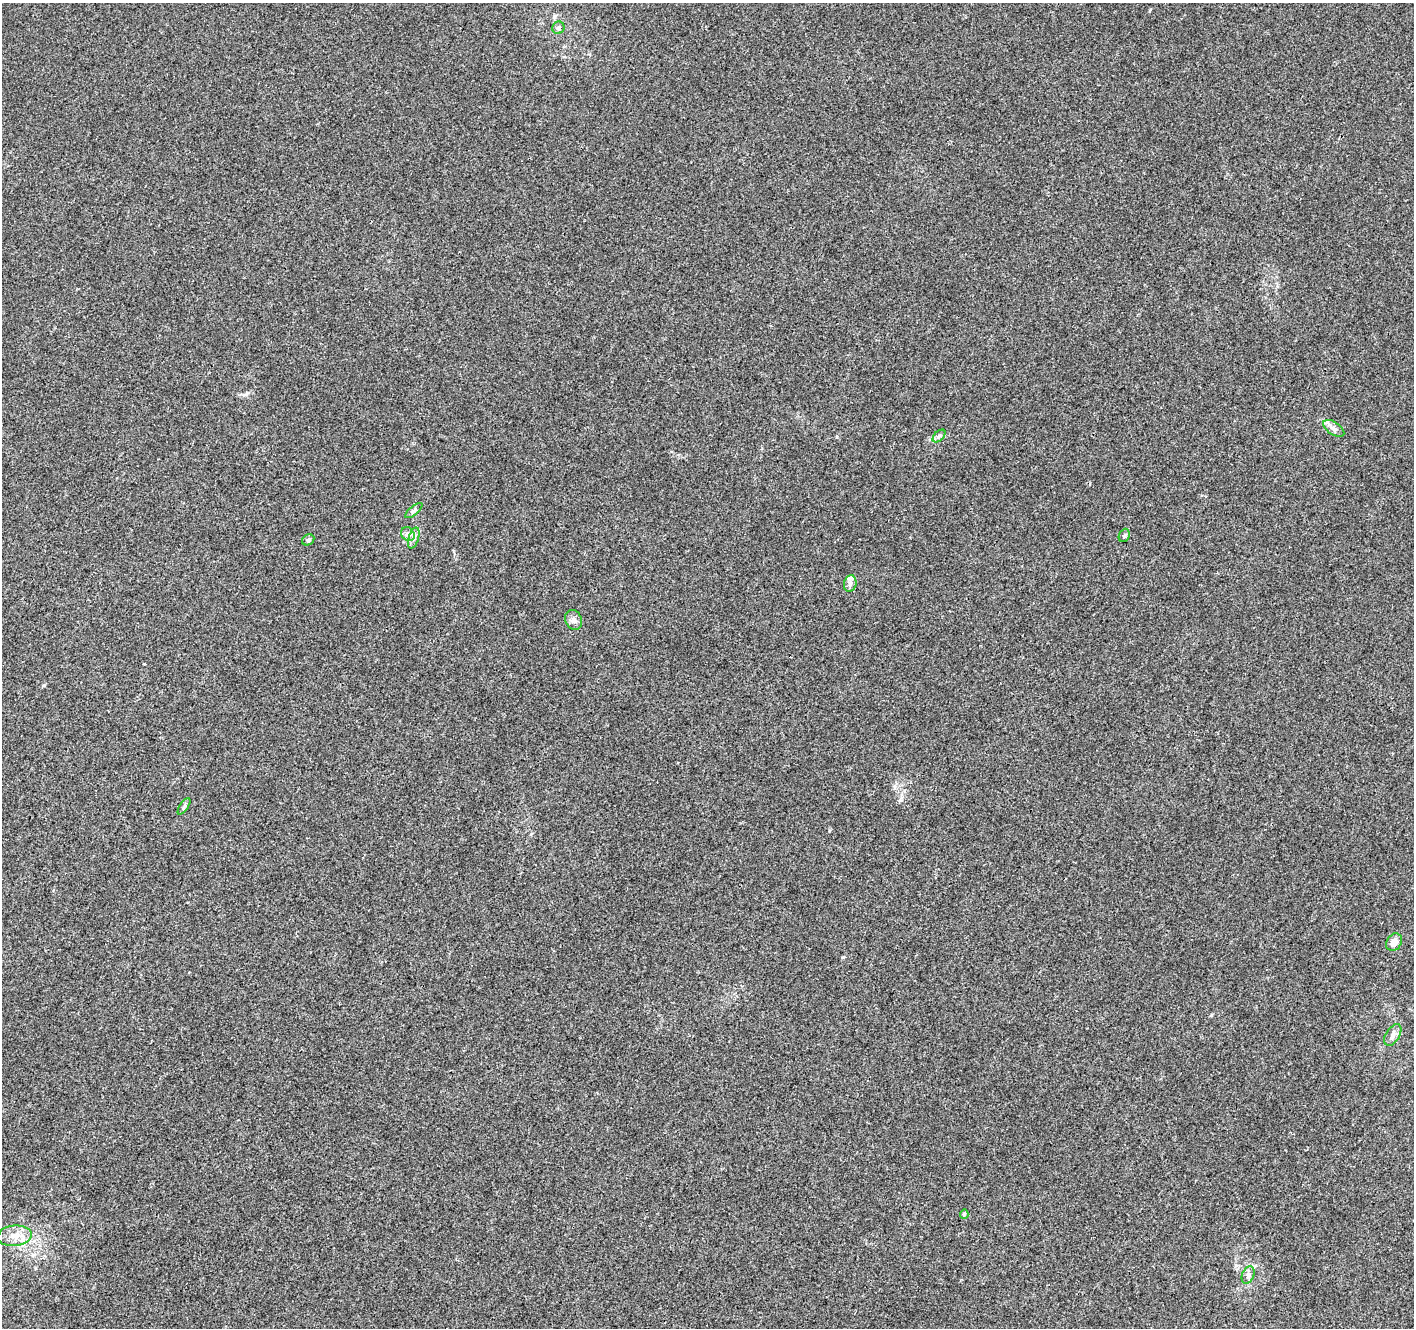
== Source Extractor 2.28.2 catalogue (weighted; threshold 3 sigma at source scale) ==
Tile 7 of 4 x 4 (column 3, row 2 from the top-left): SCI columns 2835-4246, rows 2922-4247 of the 5661 x 5777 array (HDU 1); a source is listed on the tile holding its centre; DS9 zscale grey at full resolution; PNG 1416 x 1330 px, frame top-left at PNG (2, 3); each listed source drawn as its Kron ellipse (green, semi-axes under 4 px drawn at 4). Shown black and unused: <1% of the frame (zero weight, under 3 of 4 exposures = <1% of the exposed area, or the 3 px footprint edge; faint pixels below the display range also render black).
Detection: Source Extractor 2.28.2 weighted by HDU 2 'WHT'; one run over the whole footprint, this tile lists its part. Background 0.0134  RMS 0.0039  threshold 0.0176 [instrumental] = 3 sigma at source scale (4.5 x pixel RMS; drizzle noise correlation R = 1.50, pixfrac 1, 0.0396/0.0396 arcsec/px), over >= 5 px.
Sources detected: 17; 1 inside a brighter listed object's ellipse — not listed separately; the other 16 listed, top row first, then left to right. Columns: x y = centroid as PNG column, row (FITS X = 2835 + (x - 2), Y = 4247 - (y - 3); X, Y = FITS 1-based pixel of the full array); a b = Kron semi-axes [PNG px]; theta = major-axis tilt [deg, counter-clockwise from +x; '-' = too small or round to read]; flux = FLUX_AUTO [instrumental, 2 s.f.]
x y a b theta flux
558 28 6 6 - 1.3
1334 428 12 6 -34 1.8
939 436 8 4 45 0.91
414 511 10 4 40 0.91
408 534 8 6 -47 1.3
1124 535 7 5 67 0.7
414 538 11 5 72 1.5
308 540 6 5 - 0.79
850 584 8 6 75 1.4
574 620 10 8 -65 1.6
184 806 9 3 57 0.77
1394 942 9 7 58 3
1393 1035 12 7 58 2.1
964 1214 5 4 - 0.56
15 1236 17 10 6 4.6
1248 1275 9 6 68 1.4
Unlisted compact peaks at least as high as the median listed source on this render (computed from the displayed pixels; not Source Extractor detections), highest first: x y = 837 437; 44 685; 895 786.